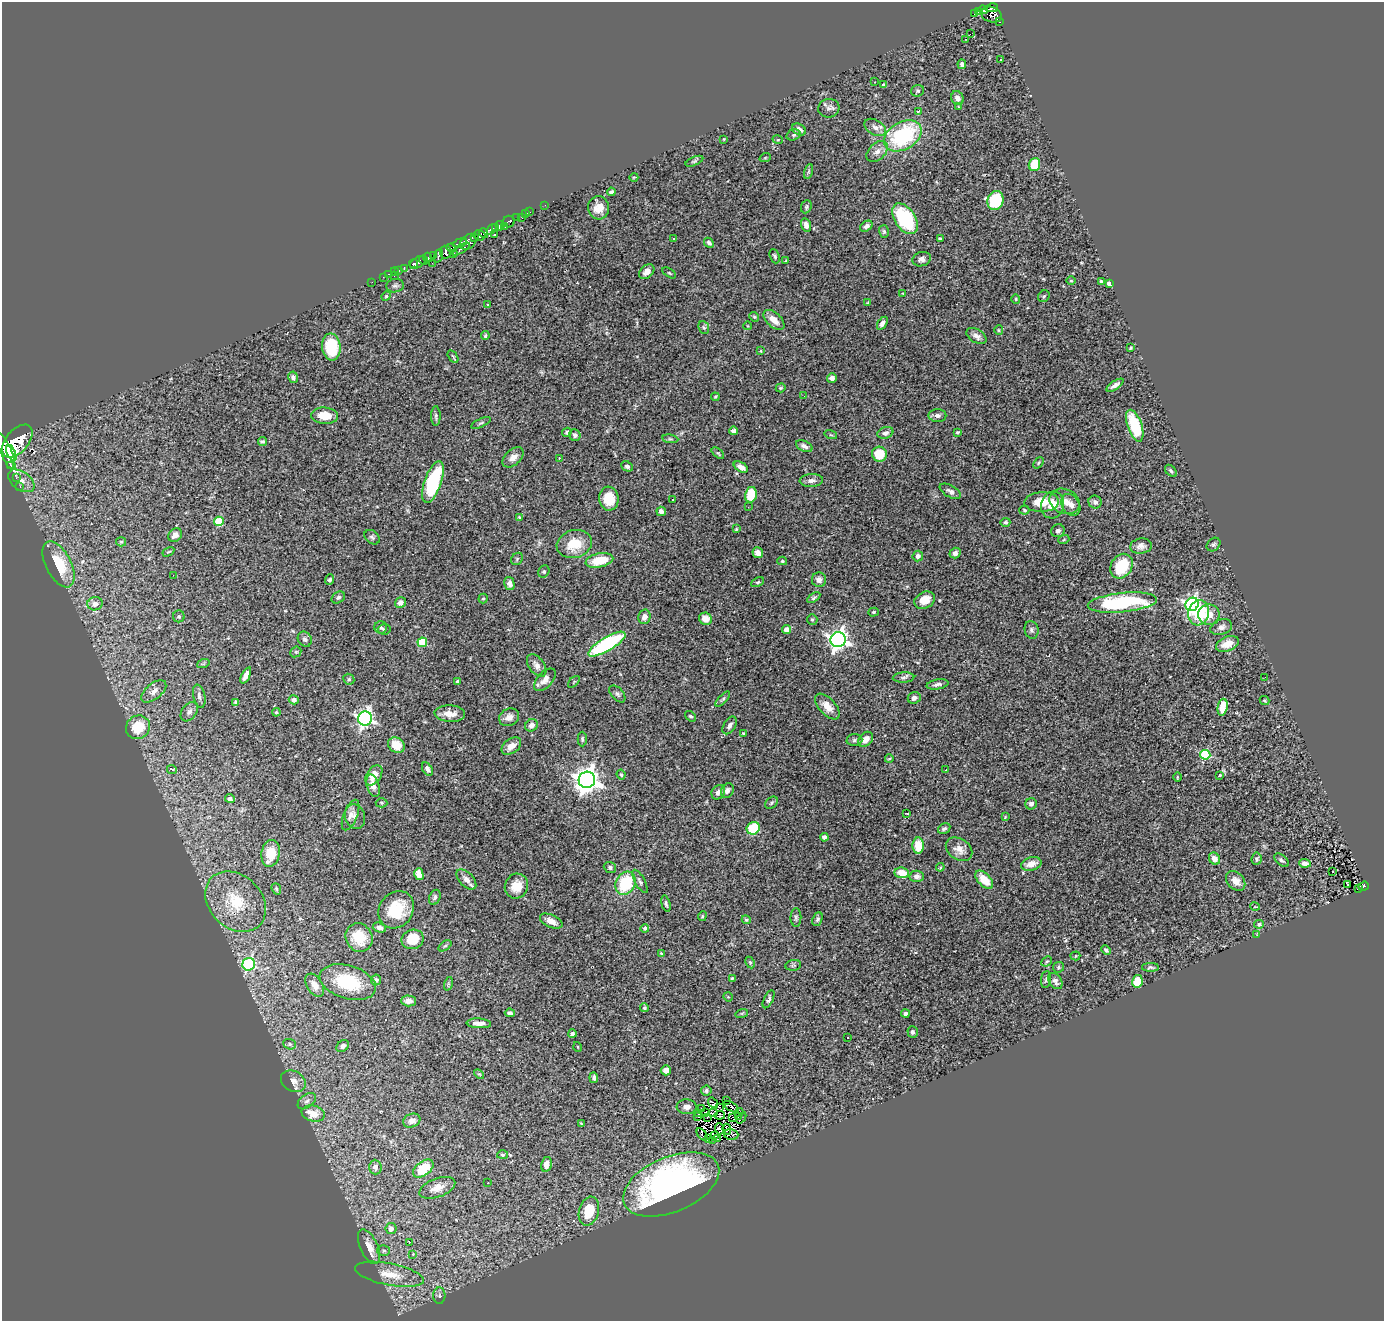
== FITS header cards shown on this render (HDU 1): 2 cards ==
NAXIS1  =                 1382
NAXIS2  =                 1319

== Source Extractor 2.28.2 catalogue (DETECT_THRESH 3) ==
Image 1382 x 1319 px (HDU 1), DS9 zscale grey, 1 PNG px = 1 image px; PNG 1386 x 1323 px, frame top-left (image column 1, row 1319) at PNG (2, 2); each listed source drawn as its Kron ellipse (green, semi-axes under 4 px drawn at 4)
Background 0.806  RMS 0.044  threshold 0.133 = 3 sigma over >= 5 px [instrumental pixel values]
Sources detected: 385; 3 with non-positive FLUX_AUTO (blend fragments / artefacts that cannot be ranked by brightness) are neither listed nor drawn; the other 382 listed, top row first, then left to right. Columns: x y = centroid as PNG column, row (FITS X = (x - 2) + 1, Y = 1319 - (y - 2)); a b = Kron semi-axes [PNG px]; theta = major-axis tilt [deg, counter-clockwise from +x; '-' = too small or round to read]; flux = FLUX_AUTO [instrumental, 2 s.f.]
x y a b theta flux
992 8 6 3 12 90
983 10 4 3 - 28
979 11 4 3 - 72
975 14 3 3 - 14
991 15 11 7 -19 290
999 22 3 3 - 19
970 34 2 2 - 2700
966 39 3 2 - 16
1001 60 3 2 - 1.8
962 64 5 4 - 10
875 82 3 2 - 3
884 85 3 3 - 17
917 91 6 5 - 4.8
957 98 7 6 - 15
958 107 3 3 - 3.7
829 108 10 9 - 12
919 111 3 2 - 4.1
875 127 12 7 -29 16
799 130 7 5 -30 16
793 135 7 5 16 6.4
903 136 20 13 30 290
724 139 3 2 - 2.2
778 140 5 3 - 2.8
877 152 12 8 44 20
765 158 6 3 19 2.7
694 161 9 4 24 5.2
1034 164 6 5 - 94
808 171 8 3 71 4.2
634 177 4 3 - 2.4
611 192 4 3 - 6.6
995 200 10 8 72 170
545 205 2 2 - 3.3
806 207 7 5 67 5.1
599 208 12 10 -82 33
530 212 3 2 - 3.7
526 214 4 3 - 40
517 218 4 3 - 130
522 218 2 2 - 4.9
905 219 17 10 -56 220
509 222 6 5 - 130
806 225 7 5 -75 14
500 226 5 4 - 99
866 226 7 5 35 9.8
505 227 3 3 - 31
496 228 4 2 - 27
491 229 6 4 51 340
884 232 6 5 - 5.2
483 233 5 3 - 360
479 235 6 5 - 540
495 235 3 2 - 11
475 238 4 2 - 40
940 238 4 2 - 3.2
674 239 3 3 - 12
468 242 9 6 43 500
460 243 7 3 16 130
709 243 6 4 -46 8
451 248 5 4 - 110
461 249 10 4 30 170
445 252 6 5 - 220
454 253 3 2 - 6.7
434 256 3 2 - 14
439 256 7 3 71 180
775 256 7 4 -69 5.1
428 258 5 3 - 220
922 259 9 7 15 12
424 260 5 2 - 18
786 261 3 3 - 3.2
418 262 9 5 32 460
432 263 2 2 - 8.8
413 264 4 3 - 140
404 268 4 3 - 21
395 271 4 2 - 6.7
399 271 3 2 - 24
647 272 9 6 44 22
669 273 8 3 -33 3.4
388 274 3 2 - 5.1
394 276 3 2 - 33
383 277 3 2 - 5
1071 281 5 3 - 2.8
372 282 2 2 - 9.7
1102 282 4 3 - 6.1
1109 283 4 4 - 21
395 286 9 6 8 8.1
903 293 4 2 - 2.1
386 296 5 4 - 3.8
1044 296 6 5 - 5.1
1016 299 5 4 - 3.4
868 303 4 3 - 4.8
488 305 4 2 - 2.3
754 317 5 4 - 4.2
774 320 12 7 -42 29
882 323 7 4 56 12
748 326 4 3 - 2.1
704 327 6 5 - 5.2
999 330 5 4 - 3.4
485 336 4 3 - 4.1
976 336 11 6 -33 15
331 347 13 9 -83 130
1131 348 4 2 - 3.5
761 351 4 3 - 2.4
453 356 7 4 -56 4.6
293 377 6 5 - 8.6
832 378 5 4 - 10
1115 385 10 4 34 12
781 388 5 4 - 3.6
804 396 2 2 - 2.3
715 397 4 3 - 3
325 416 13 8 -4 49
436 416 10 4 89 7
937 416 9 6 -1 12
481 423 10 3 25 5.6
1135 426 16 7 -71 140
734 431 4 4 - 13
567 432 5 4 - 5.1
958 432 3 3 - 4.1
885 433 8 5 18 12
575 435 6 5 - 7.6
831 435 6 4 -17 3.8
670 439 8 4 -8 4.7
17 441 19 11 49 3000
263 441 4 3 - 4.9
804 446 9 5 -26 10
6 452 20 5 -67 2800
11 453 8 3 -68 590
718 453 7 4 -41 4.2
879 454 7 7 - 74
513 457 12 7 43 21
559 458 3 2 - 5.3
1038 463 6 4 50 4.2
11 465 3 2 - 330
627 466 6 5 - 7.7
741 467 8 4 -31 20
1171 471 7 4 -47 6.8
16 478 3 2 - 6.5
811 480 12 6 3 14
21 481 15 9 -35 24
433 482 22 8 71 230
20 486 3 2 - 10
950 491 11 6 -29 11
751 495 8 6 78 79
609 499 12 9 -83 63
673 500 3 2 - 3
1065 501 15 12 -23 35
1042 502 17 10 2 65
1095 502 6 6 - 10
1052 505 13 11 75 48
1071 505 12 8 -59 18
748 507 2 2 - 2
1024 510 5 4 - 3.7
661 511 5 4 - 15
520 517 3 3 - 3.7
219 521 5 5 - 130
1005 522 5 4 - 5.3
736 529 3 3 - 2.7
1058 531 7 6 - 11
175 535 7 6 - 15
372 537 8 6 -38 6.8
1064 539 5 3 - 3
121 542 5 4 - 3.6
574 544 18 14 15 81
1213 545 7 6 - 6.3
1141 546 11 7 8 14
168 552 6 3 29 3
758 553 6 5 - 16
955 553 5 5 - 12
918 556 5 5 - 13
517 559 7 5 49 4.8
599 560 14 7 12 74
782 561 5 4 - 4.5
59 564 25 12 -63 100
1121 566 13 10 58 110
544 571 6 5 - 5.2
173 575 2 2 - 8.9
330 580 5 4 - 6.4
819 580 7 7 - 15
758 582 7 4 26 4.1
509 583 6 5 - 14
338 598 7 5 32 6.2
483 598 5 4 - 3.8
814 598 7 4 33 5.9
925 600 11 8 27 37
1122 602 35 9 6 310
400 603 6 5 - 15
95 604 7 6 - 19
1192 604 7 6 - 780
874 612 5 4 - 4.4
1199 613 12 10 74 140
1209 615 11 10 - 51
179 616 6 6 - 5.2
644 617 7 6 - 17
705 619 6 6 - 24
812 619 5 5 - 4.7
381 627 6 6 - 5.8
1221 627 11 7 21 14
384 629 6 5 - 4.3
787 630 4 4 - 31
1032 630 9 7 -78 8.5
305 639 8 6 -56 9.4
838 640 8 7 - 1600
422 642 5 4 - 130
607 644 21 7 31 370
1227 644 12 7 22 35
296 652 6 5 - 4.2
203 664 6 4 19 4
537 665 13 7 -54 16
246 675 9 4 64 19
903 677 11 5 3 8
1265 677 2 2 - 2.9
349 679 6 5 - 4.4
545 680 14 7 48 22
458 682 4 4 - 15
574 682 7 2 46 2.6
937 684 11 5 10 11
154 691 15 8 40 21
617 694 10 6 -47 8.8
199 696 12 6 -78 11
914 698 6 5 - 12
723 699 9 3 46 5.8
294 700 5 4 - 12
1265 700 5 4 - 3.6
236 702 4 4 - 7.6
827 707 16 8 -47 32
1223 707 8 5 80 56
189 712 10 7 55 12
276 712 4 4 - 3.3
450 714 15 8 -4 30
691 716 6 4 -35 5.8
509 717 10 8 28 18
365 718 7 7 - 960
531 725 6 6 - 15
730 725 9 6 58 11
138 727 12 11 - 82
743 733 4 3 - 3
582 739 7 4 -89 5
866 739 9 6 46 21
854 740 8 6 5 6.5
396 745 9 7 -37 51
511 746 11 7 37 23
1205 755 5 5 - 200
889 759 4 2 - 2.5
427 769 7 4 -62 9.3
172 770 5 3 - 15
946 770 3 2 - 3.5
374 775 11 7 56 33
621 775 5 3 - 3.5
1220 775 3 3 - 5.7
1177 777 5 3 - 2.6
587 780 8 8 - 3100
373 786 11 6 -73 18
727 790 7 6 - 10
718 792 8 6 53 13
230 799 5 4 - 12
381 803 6 4 -3 4.2
772 803 7 5 41 6.1
1031 804 6 5 - 10
907 813 4 2 - 2.2
351 815 16 7 68 17
355 817 13 10 -73 21
1005 817 4 2 - 2.7
753 828 7 6 - 120
944 829 6 5 - 7.2
824 837 4 4 - 9
918 846 8 5 -87 63
959 849 14 10 -35 25
271 853 13 9 80 82
1214 859 6 5 - 22
1257 859 6 5 - 5.8
1281 860 8 5 -41 6.9
1305 863 6 4 -5 13
1031 864 10 6 17 28
610 867 6 5 - 7.1
940 867 4 3 - 3.1
1332 871 3 3 - 42
902 873 7 5 -6 43
419 874 6 4 -75 37
917 876 7 5 -2 11
466 880 12 7 -46 18
984 880 11 6 -47 52
640 881 13 5 -62 7.8
1236 881 11 8 -48 26
625 883 12 9 62 150
1348 884 3 2 - 5.5
516 886 13 11 68 46
1364 886 5 3 - 40
276 889 6 4 -69 4.5
1358 889 4 2 - 0.3
435 897 8 5 66 7.9
236 902 34 26 -45 160
666 904 8 3 -76 5.7
1255 907 5 3 - 2.2
396 910 20 16 54 110
702 916 5 4 - 3.2
796 917 9 5 -89 6.7
817 919 7 4 67 6.5
746 920 5 4 - 3.4
551 921 12 6 -25 21
1259 924 5 4 - 7.9
379 928 7 5 -17 13
645 928 4 4 - 6.1
1257 935 3 2 - 5.3
359 937 15 13 -57 86
413 939 11 9 21 77
445 946 7 4 36 4
1106 950 5 3 - 6.6
662 953 3 2 - 2.6
1075 956 5 4 - 3.6
1047 961 6 3 43 3.5
750 962 6 4 -63 4.4
249 964 6 6 - 320
793 965 8 5 8 5.7
1058 967 5 5 - 4.7
1150 967 8 4 0 6.6
732 978 4 3 - 3.1
1046 979 8 5 81 6.4
376 980 5 5 - 6.8
1055 981 9 6 -55 11
1137 981 6 5 - 58
348 982 29 16 -17 160
448 984 7 4 72 4.2
315 985 13 7 -57 26
728 997 5 3 - 3
769 999 10 4 64 6.7
409 1001 7 5 -1 18
644 1008 4 4 - 5.1
510 1013 5 4 - 7.6
742 1013 6 4 18 3.7
905 1013 4 4 - 9.5
479 1023 12 5 -3 16
913 1032 6 5 - 8.1
572 1034 4 4 - 7.2
848 1037 3 2 - 2.8
290 1044 6 5 - 5.5
343 1046 7 5 38 11
578 1047 5 3 - 2.2
666 1070 5 5 - 15
479 1074 6 3 -43 3.2
594 1078 5 3 - 6.1
293 1081 13 10 -30 22
706 1090 5 5 - 7.2
307 1101 10 6 38 12
726 1101 2 2 - 3.5
713 1103 5 3 - 5.7
687 1107 10 7 -3 17
719 1107 3 2 - 3.7
731 1107 9 3 -32 0.51
701 1109 3 2 - 8.8
706 1112 3 2 - 4
739 1112 4 3 - 1.7
713 1113 5 2 - 1.7
313 1114 12 8 -16 49
699 1114 2 2 - 1.6
720 1115 5 4 - 2.1
738 1116 3 2 - 3
698 1117 3 2 - 3.5
733 1117 4 2 - 0.78
707 1118 2 2 - 2.1
741 1118 6 2 52 1.7
412 1121 9 6 22 18
582 1124 3 3 - 3.1
719 1129 5 4 - 5.8
727 1129 6 3 -88 1.2
702 1134 7 3 -53 19
731 1135 7 5 -15 11
715 1136 4 2 - 2.6
718 1138 3 2 - 4.1
709 1139 3 2 - 5.4
712 1140 2 2 - 2
502 1155 5 4 - 4.1
546 1164 7 5 77 22
375 1167 7 6 - 10
423 1169 11 7 37 87
488 1183 3 2 - 3.5
671 1184 51 27 23 910
437 1188 19 9 20 29
589 1211 15 9 75 87
391 1229 5 5 - 18
409 1243 3 2 - 29
369 1247 18 9 -65 36
384 1250 6 5 - 5.8
413 1254 3 3 - 2
389 1274 35 11 -11 59
439 1296 8 6 -87 7.2
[3 non-positive-flux detections neither listed nor drawn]